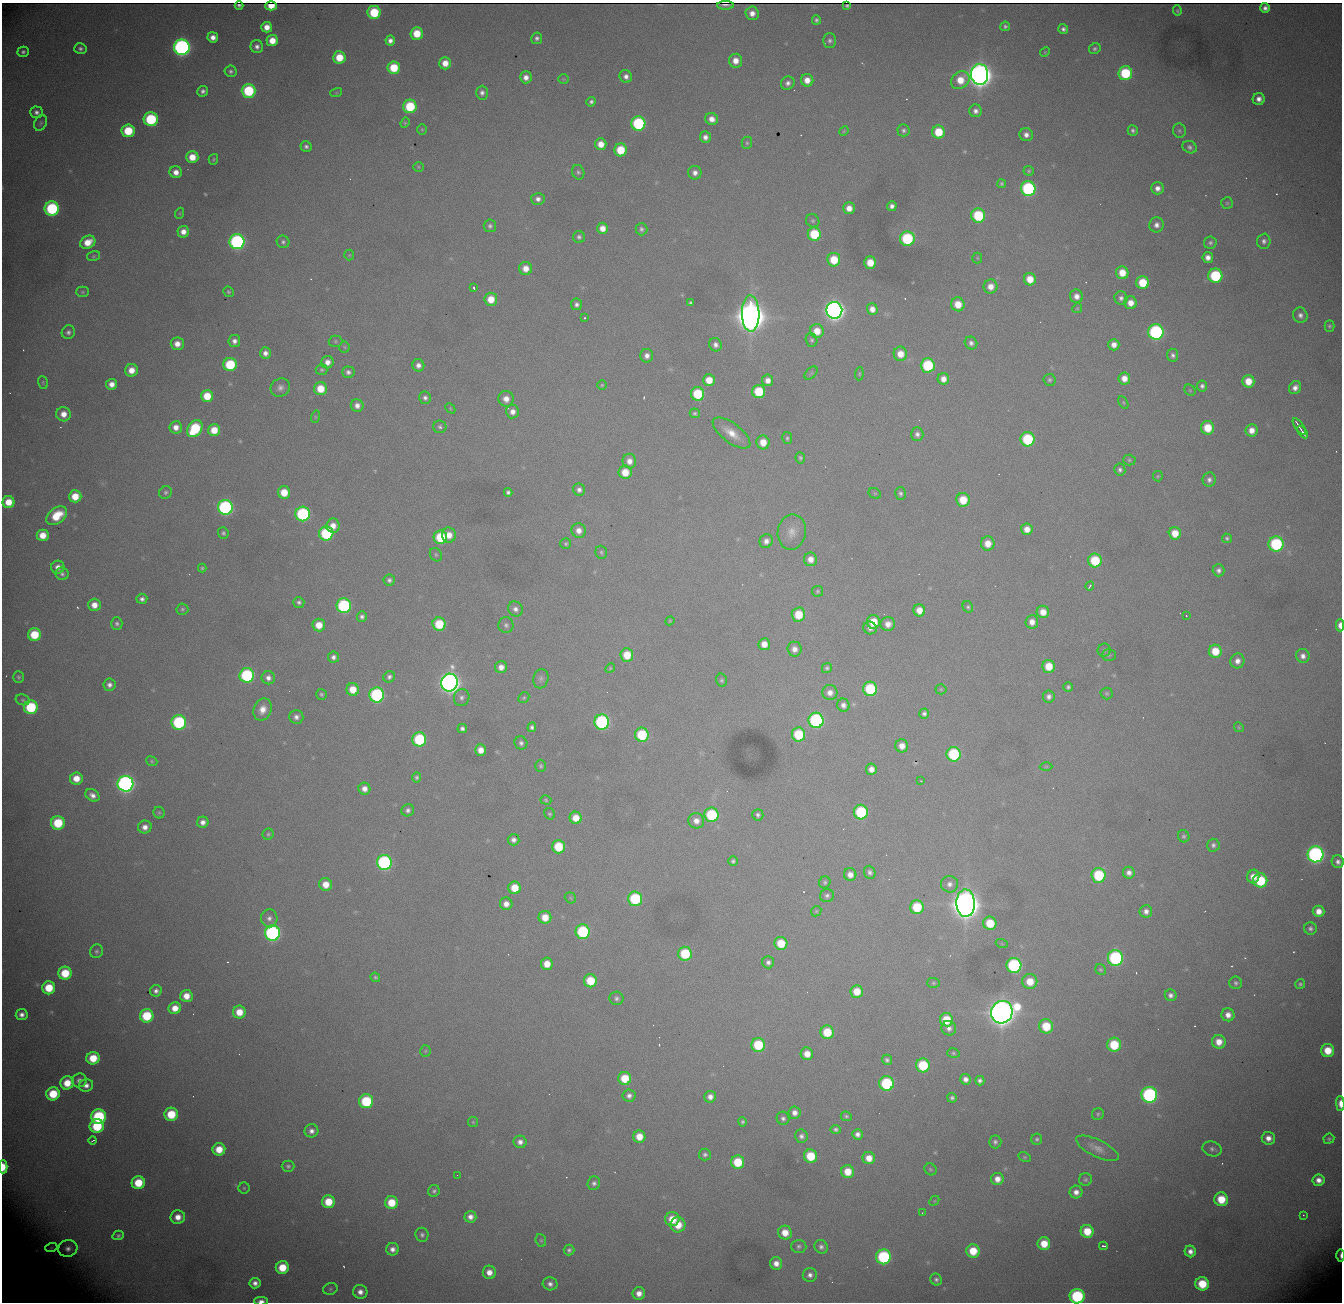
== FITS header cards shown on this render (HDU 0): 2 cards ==
NAXIS1  = 1340
NAXIS2  = 1300

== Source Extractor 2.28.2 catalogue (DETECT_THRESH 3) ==
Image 1340 x 1300 px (HDU 0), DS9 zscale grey, 1 PNG px = 1 image px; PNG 1344 x 1304 px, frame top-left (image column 1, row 1300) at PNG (2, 3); each listed source drawn as its Kron ellipse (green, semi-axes under 4 px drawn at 4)
Background 2150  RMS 25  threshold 75.8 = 3 sigma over >= 5 px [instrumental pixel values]
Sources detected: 537; of the 537, the 500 brightest by FLUX_AUTO listed and drawn (37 fainter detections omitted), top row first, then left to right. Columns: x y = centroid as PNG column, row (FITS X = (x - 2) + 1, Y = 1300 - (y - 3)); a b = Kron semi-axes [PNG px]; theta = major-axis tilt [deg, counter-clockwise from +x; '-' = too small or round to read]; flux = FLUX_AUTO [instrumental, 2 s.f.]
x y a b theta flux
725 5 8 2 1 5.4e+03
239 6 4 2 - 4.2e+03
271 6 6 4 -1 1.8e+04
847 6 4 3 - 3.6e+03
1265 8 5 5 - 7.8e+03
1177 11 5 4 - 2.5e+03
374 12 6 6 - 8.6e+04
752 13 7 6 - 1.4e+04
816 20 5 4 - 4.0e+03
1005 26 5 4 - 3.7e+03
267 27 5 5 - 1.8e+04
1063 29 5 5 - 5.9e+03
417 33 6 6 - 4.4e+04
213 37 5 5 - 1.3e+04
537 38 6 5 - 5.4e+03
390 40 5 5 - 9.2e+03
272 41 6 5 - 2.8e+04
830 41 7 6 - 5.1e+03
257 46 6 6 - 7.7e+03
182 47 8 7 - 8.0e+05
80 49 6 5 - 5.1e+03
1095 49 6 5 - 4.0e+03
23 52 5 5 - 4.8e+03
1045 52 5 4 - 1.9e+03
339 57 6 6 - 4.4e+04
735 61 7 6 - 1.9e+04
445 63 6 6 - 2.1e+04
394 68 6 6 - 6.1e+04
231 71 6 5 - 4.7e+03
1125 73 7 7 - 1.1e+05
980 75 10 8 -87 2.7e+06
626 76 6 6 - 9.0e+03
526 77 6 6 - 1.2e+04
563 79 5 4 - 2.2e+03
807 80 6 6 - 1.9e+04
960 80 10 8 41 3.4e+04
788 83 7 6 - 7.5e+03
203 91 5 5 - 6.4e+03
249 91 7 7 - 1.4e+05
336 93 6 4 18 2.1e+03
482 93 7 6 - 6.9e+03
1259 99 6 6 - 1.1e+04
591 102 5 4 - 4.7e+03
410 106 7 6 - 1.0e+05
976 111 6 6 - 8.3e+03
36 112 6 6 - 7.0e+03
151 119 7 7 - 1.6e+05
712 119 6 6 - 1.4e+04
41 123 8 6 64 4.2e+03
405 123 5 4 - 2.1e+03
638 123 7 7 - 2.0e+05
422 129 5 5 - 2.5e+03
903 130 6 6 - 4.7e+03
1133 130 5 5 - 4.3e+03
128 131 6 6 - 7.2e+04
844 131 5 4 - 1.8e+03
1179 131 7 6 - 4.1e+03
938 132 6 6 - 5.5e+04
1026 135 7 6 - 1.0e+04
705 137 6 5 - 9.5e+03
747 143 6 5 - 3.1e+03
601 144 6 5 - 2.1e+04
306 146 5 5 - 5.3e+03
1190 147 7 6 - 5.4e+03
620 150 6 6 - 5.8e+04
192 157 6 6 - 3.0e+04
213 159 5 4 - 2.5e+03
418 167 5 5 - 2.2e+03
1029 171 5 5 - 2.8e+03
176 172 6 6 - 1.5e+04
578 172 7 6 - 4.3e+03
695 173 7 6 - 9.7e+03
1001 184 4 4 - 3.3e+03
1157 188 6 6 - 1.1e+04
1028 189 7 7 - 2.6e+05
538 199 7 6 - 7.8e+03
1227 203 6 6 - 3.2e+03
892 206 5 4 - 7.6e+03
849 208 6 6 - 1.6e+04
52 209 7 7 - 2.2e+05
180 213 5 3 - 1.8e+03
978 215 7 7 - 1.1e+05
813 221 7 6 - 3.6e+03
1157 225 7 7 - 9.9e+03
490 226 6 6 - 4.7e+03
602 228 6 5 - 1.7e+04
641 229 6 6 - 4.9e+03
183 232 6 5 - 1.5e+04
814 234 7 6 - 8.5e+04
579 237 6 6 - 5.0e+03
907 239 7 7 - 1.6e+05
1264 241 7 6 - 6.9e+03
88 242 8 6 30 3.0e+04
237 242 7 7 - 4.3e+05
283 242 6 6 - 4.9e+03
1210 243 6 6 - 4.6e+03
349 255 5 5 - 2.1e+03
94 256 6 5 - 2.7e+03
977 258 5 5 - 2.1e+03
1208 258 5 5 - 1.1e+04
834 260 7 6 - 4.9e+04
870 263 6 6 - 3.6e+04
526 268 6 6 - 2.0e+04
1122 273 6 6 - 3.1e+04
1215 276 7 7 - 1.5e+05
1030 279 6 6 - 2.8e+04
1143 283 6 6 - 5.8e+04
991 287 7 7 - 1.7e+04
474 288 3 3 - 6.7e+03
83 292 6 5 - 2.8e+03
228 292 5 5 - 3.0e+03
1076 296 7 6 - 1.2e+04
1121 298 7 6 - 6.7e+03
491 299 6 6 - 3.3e+04
691 303 4 3 - 3.2e+03
1130 303 6 6 - 1.8e+04
576 304 6 5 - 5.9e+03
958 304 7 6 - 3.2e+04
1077 308 5 4 - 2.1e+03
872 309 6 5 - 1.3e+04
834 310 8 8 - 1.3e+06
751 314 18 8 -89 5.0e+06
1300 315 8 7 - 8.0e+03
584 318 3 2 - 1.8e+03
1329 326 5 5 - 3.3e+03
817 331 7 6 - 2.7e+04
68 332 7 6 - 5.9e+03
1156 332 7 7 - 3.6e+05
811 340 7 5 -72 3.9e+03
234 341 6 6 - 8.5e+03
335 341 7 5 0 3.3e+03
971 343 7 6 - 6.6e+03
177 344 6 6 - 1.7e+04
715 345 7 6 - 8.1e+03
1114 345 5 5 - 1.3e+04
344 347 5 5 - 2.5e+03
265 353 6 5 - 9.6e+03
900 354 7 6 - 2.5e+04
1173 355 6 5 - 5.7e+03
647 356 7 6 - 9.8e+03
327 362 6 6 - 1.3e+04
230 365 6 6 - 1.0e+05
418 365 6 6 - 9.1e+03
928 365 7 7 - 1.3e+05
131 370 6 6 - 2.3e+04
322 370 6 5 - 3.2e+03
348 372 6 5 - 6.3e+03
811 373 8 4 44 3.5e+03
859 374 6 4 84 2.4e+03
1124 378 6 6 - 1.7e+04
943 379 6 5 - 1.4e+04
709 380 6 6 - 2.8e+04
768 380 5 5 - 1.3e+04
1049 380 6 6 - 3.8e+03
1248 381 6 6 - 3.0e+04
43 382 6 5 - 2.5e+03
112 384 5 5 - 1.4e+04
602 385 5 5 - 2.3e+03
1202 386 5 5 - 5.4e+03
280 388 10 9 - 9.5e+03
1295 388 7 5 58 1.1e+04
320 389 6 6 - 3.8e+04
1190 390 6 5 - 2.2e+03
759 391 6 6 - 7.8e+04
698 394 7 6 - 8.9e+04
207 396 6 6 - 4.3e+04
425 398 6 6 - 5.8e+03
506 399 8 7 - 1.6e+04
1123 402 7 4 -60 2.2e+03
357 405 6 6 - 1.1e+04
450 408 6 4 -47 2.1e+03
512 412 7 6 - 1.3e+04
695 413 5 4 - 3.3e+03
64 414 7 7 - 1.9e+04
315 417 6 4 73 2.3e+03
1299 426 9 2 -55 9.2e+03
176 427 6 6 - 1.5e+04
440 427 6 6 - 4.5e+03
1207 428 7 6 - 4.6e+04
195 429 9 7 56 1.3e+05
214 430 6 6 - 3.2e+04
1251 430 6 6 - 1.7e+04
1303 432 7 2 -54 5.1e+03
732 433 22 9 -37 3.0e+04
917 434 7 6 - 6.9e+03
787 438 6 5 - 3.2e+03
1028 439 7 7 - 1.4e+05
763 442 7 6 - 2.8e+04
800 458 5 4 - 3.4e+03
1129 460 6 5 - 3.1e+03
629 461 7 7 - 1.4e+04
1120 470 6 5 - 4.8e+03
625 472 6 6 - 3.4e+04
1158 476 5 5 - 2.3e+03
1209 480 7 6 - 6.9e+03
579 490 6 6 - 7.3e+03
165 492 6 6 - 4.1e+03
284 492 6 6 - 3.8e+04
508 492 4 4 - 4.7e+03
875 493 7 5 -28 2.7e+03
900 494 6 5 - 4.5e+03
75 496 6 6 - 3.6e+04
963 500 7 6 - 4.6e+04
8 502 6 6 - 3.2e+04
225 507 7 7 - 3.7e+05
303 514 7 7 - 2.5e+05
57 516 11 7 37 5.3e+04
333 526 7 6 - 1.7e+04
1027 529 6 5 - 1.8e+04
579 531 7 7 - 1.4e+04
792 532 18 14 80 2.2e+04
223 533 6 5 - 3.6e+03
326 533 7 7 - 1.6e+05
1175 533 6 6 - 3.0e+04
43 535 6 6 - 2.8e+04
449 535 7 7 - 2.0e+04
440 537 7 7 - 8.8e+04
1227 538 5 4 - 3.7e+03
766 541 7 6 - 1.1e+04
988 543 7 6 - 2.3e+04
566 544 5 5 - 3.1e+03
1276 544 7 7 - 2.0e+05
601 552 6 5 - 3.5e+03
436 555 7 5 -59 3.2e+03
810 559 7 6 - 1.6e+04
1095 561 7 6 - 7.9e+04
58 567 6 6 - 1.2e+04
202 568 4 4 - 2.8e+03
1219 570 6 6 - 6.7e+03
62 574 6 6 - 4.8e+03
389 580 5 5 - 5.6e+03
1090 586 4 3 - 3.4e+03
818 591 5 5 - 2.8e+03
142 599 5 5 - 5.8e+03
299 602 5 5 - 4.9e+03
94 605 6 6 - 1.9e+04
344 606 7 7 - 2.6e+05
968 607 6 5 - 3.6e+03
182 609 6 6 - 3.5e+03
515 609 8 7 - 8.3e+03
919 610 6 6 - 2.1e+04
1043 612 6 6 - 2.2e+04
798 614 7 7 - 4.9e+04
1186 616 3 2 - 4.9e+03
362 617 5 5 - 5.4e+03
670 621 4 4 - 1.9e+03
873 622 7 6 - 4.1e+04
1032 622 6 6 - 1.5e+04
117 624 6 5 - 4.3e+03
439 624 7 6 - 6.9e+04
888 624 7 7 - 1.5e+04
319 625 6 6 - 2.9e+04
506 625 8 7 - 5.5e+03
1340 625 6 4 -89 1.5e+04
870 628 7 6 - 8.3e+03
34 635 6 6 - 6.5e+04
764 644 6 6 - 2.0e+04
794 649 7 7 - 1.2e+04
1104 650 6 6 - 3.6e+03
1215 651 6 6 - 4.1e+04
627 655 6 6 - 4.1e+04
1109 655 7 5 0 3.1e+03
1303 656 7 6 - 9.9e+03
333 657 5 5 - 6.8e+03
1237 661 7 7 - 1.2e+04
1049 666 6 6 - 4.0e+04
501 667 6 6 - 1.3e+04
610 668 5 4 - 2.2e+03
827 668 5 5 - 3.5e+03
247 675 7 7 - 2.2e+05
18 677 6 5 - 3.2e+03
389 677 6 5 - 5.8e+03
268 678 7 6 - 9.1e+03
541 679 10 7 78 6.2e+03
722 680 6 5 - 3.8e+03
449 683 9 8 - 1.4e+06
109 685 6 6 - 8.2e+03
1068 687 5 4 - 3.9e+03
353 689 6 6 - 3.4e+04
870 689 7 7 - 1.3e+05
941 689 5 5 - 2.2e+03
830 693 7 7 - 1.3e+04
1107 693 6 6 - 3.2e+03
321 694 5 5 - 3.2e+03
377 695 7 7 - 3.0e+05
462 697 8 7 - 7.2e+03
1049 697 6 6 - 7.4e+03
524 698 6 5 - 2.9e+03
23 700 7 5 -13 3.3e+03
843 705 6 6 - 9.0e+03
31 707 7 7 - 1.3e+05
262 709 11 8 67 2.0e+04
924 714 5 5 - 5.5e+03
296 717 7 7 - 7.8e+03
816 720 8 7 - 3.2e+05
179 722 7 7 - 2.1e+05
602 722 7 7 - 3.1e+05
532 727 5 4 - 4.8e+03
1239 727 5 4 - 2.2e+03
462 729 4 4 - 5.7e+03
799 734 7 6 - 9.4e+04
642 735 7 7 - 1.1e+05
419 739 7 7 - 1.5e+05
521 743 7 6 - 6.0e+03
902 746 6 6 - 1.7e+04
480 750 6 5 - 1.9e+04
954 754 7 7 - 1.5e+05
152 761 6 4 -23 2.5e+03
541 766 6 5 - 3.4e+03
1046 767 6 4 -1 2.0e+03
871 769 6 5 - 1.2e+04
417 777 5 4 - 3.5e+03
76 778 6 6 - 2.6e+04
921 781 3 2 - 1.8e+03
125 784 8 8 - 8.1e+05
364 789 6 6 - 1.3e+04
92 795 7 5 -38 9.8e+03
546 800 6 4 -17 2.7e+03
408 810 6 6 - 5.7e+03
861 812 7 7 - 1.7e+05
159 813 6 5 - 2.8e+03
550 814 6 5 - 2.9e+03
711 815 7 7 - 1.4e+05
758 815 6 5 - 4.6e+03
576 818 6 6 - 3.0e+04
696 821 8 7 - 1.5e+04
203 822 6 5 - 9.9e+03
58 823 7 7 - 8.1e+04
145 827 7 6 - 1.2e+04
268 834 5 5 - 3.0e+03
1184 836 6 5 - 3.8e+03
513 840 6 5 - 7.6e+03
1213 845 6 6 - 5.4e+03
558 847 7 6 - 6.9e+04
1315 854 8 8 - 6.1e+05
733 861 4 4 - 4.1e+03
384 862 7 7 - 3.6e+05
1338 862 6 6 - 7.3e+03
870 872 7 5 -70 6.0e+03
1129 873 6 6 - 9.2e+03
850 875 6 6 - 1.4e+04
1099 875 7 7 - 1.2e+05
1253 877 7 6 - 1.8e+04
1260 880 7 7 - 9.9e+04
825 882 6 5 - 3.4e+03
326 884 6 6 - 2.5e+04
949 884 8 8 - 9.5e+03
514 888 6 6 - 3.9e+04
827 896 7 6 - 5.1e+03
570 898 6 5 - 2.6e+03
635 899 7 7 - 1.5e+05
966 903 14 9 -88 4.1e+06
506 904 6 6 - 1.3e+04
917 907 7 7 - 8.1e+04
816 911 5 4 - 2.4e+03
1146 911 6 6 - 9.1e+03
1318 911 6 6 - 1.7e+04
545 917 6 6 - 2.9e+04
269 918 9 8 - 8.8e+03
990 923 7 6 - 5.2e+04
1310 929 6 6 - 5.5e+03
583 932 7 7 - 1.8e+05
272 933 7 7 - 5.0e+05
781 943 6 6 - 4.8e+04
1002 944 6 4 -19 2.1e+03
96 951 7 6 - 4.1e+03
685 954 7 6 - 9.2e+04
1115 958 8 7 - 3.1e+05
768 962 6 6 - 6.4e+03
547 964 6 6 - 2.5e+04
1014 965 7 7 - 2.9e+05
1101 970 6 5 - 2.9e+03
65 973 6 6 - 6.1e+04
375 977 5 4 - 3.0e+03
590 981 6 6 - 5.8e+04
1030 981 7 7 - 3.4e+04
933 983 6 5 - 3.0e+03
1236 983 6 6 - 4.5e+03
1300 984 5 5 - 3.8e+03
49 988 6 6 - 5.6e+04
156 991 6 6 - 7.1e+03
857 991 6 6 - 3.5e+04
1171 995 6 5 - 6.9e+03
186 996 6 6 - 2.3e+04
616 998 7 6 - 5.2e+03
175 1008 6 6 - 2.2e+04
239 1012 6 6 - 3.1e+04
1002 1012 11 10 - 3.2e+06
22 1015 6 5 - 9.4e+03
1228 1015 6 6 - 1.3e+04
147 1016 7 6 - 8.8e+04
946 1020 7 6 - 5.3e+04
1046 1026 7 7 - 6.3e+04
949 1028 7 7 - 8.5e+03
827 1032 7 6 - 5.8e+04
1219 1042 7 7 - 2.2e+04
758 1045 7 7 - 9.5e+04
1114 1045 7 7 - 7.8e+04
1328 1050 6 6 - 3.7e+04
425 1051 6 5 - 2.4e+03
953 1053 6 5 - 2.9e+03
807 1054 6 6 - 2.2e+04
93 1058 6 6 - 4.9e+04
887 1060 5 5 - 4.4e+03
923 1065 7 7 - 9.8e+04
625 1078 6 6 - 5.0e+04
966 1079 5 5 - 1.0e+04
79 1080 7 7 - 8.2e+03
980 1081 5 4 - 5.7e+03
67 1083 7 6 - 3.8e+04
886 1083 7 7 - 1.7e+05
86 1085 7 6 - 1.0e+04
53 1094 7 6 - 6.4e+04
1149 1095 8 7 - 4.0e+05
629 1096 6 6 - 7.4e+03
710 1097 6 6 - 1.1e+04
952 1098 4 4 - 4.3e+03
366 1101 7 7 - 1.2e+05
1340 1103 7 3 -89 1.8e+04
795 1113 6 6 - 1.1e+04
171 1114 7 6 - 6.8e+04
1098 1114 6 5 - 3.2e+03
846 1116 5 4 - 3.4e+03
99 1117 7 7 - 2.0e+05
783 1118 7 6 - 5.6e+03
473 1122 5 5 - 2.4e+03
742 1122 5 4 - 3.5e+03
97 1126 7 7 - 1.0e+05
836 1129 5 4 - 4.2e+03
311 1131 7 6 - 9.0e+03
857 1134 5 5 - 8.2e+03
801 1136 7 6 - 6.6e+03
639 1137 6 6 - 2.8e+04
1268 1138 6 6 - 1.3e+04
1037 1139 5 5 - 3.6e+03
1329 1139 5 5 - 3.5e+03
93 1141 4 2 - 1.9e+03
520 1142 6 6 - 9.3e+03
995 1142 6 6 - 5.0e+03
1097 1148 23 8 -26 1.6e+04
219 1149 6 6 - 3.4e+04
1212 1149 10 7 -16 6.3e+03
705 1155 6 6 - 4.8e+03
810 1156 7 6 - 6.6e+04
1025 1157 6 4 -26 2.5e+03
869 1158 6 6 - 2.2e+04
738 1162 6 6 - 6.5e+04
288 1166 6 5 - 4.3e+03
3 1167 6 4 88 3.2e+04
930 1169 6 5 - 2.9e+03
848 1172 6 6 - 3.4e+04
457 1175 2 2 - 2.6e+03
997 1179 6 6 - 1.6e+04
1085 1180 6 6 - 3.7e+03
1319 1180 6 6 - 1.3e+04
138 1183 6 6 - 5.7e+04
594 1183 7 6 - 5.8e+03
244 1188 5 5 - 2.8e+03
434 1191 6 5 - 4.5e+03
1076 1192 6 6 - 1.1e+04
1221 1199 7 6 - 4.9e+04
934 1201 6 4 44 1.8e+03
328 1202 6 6 - 4.6e+04
391 1203 6 6 - 4.7e+04
922 1213 2 2 - 2.7e+03
1303 1215 3 2 - 5.1e+03
178 1217 7 7 - 2.0e+04
470 1217 6 6 - 1.1e+04
672 1219 7 7 - 3.9e+04
678 1225 7 7 - 3.5e+04
1087 1231 6 6 - 4.4e+04
785 1233 7 6 - 2.7e+04
118 1235 5 4 - 3.7e+03
422 1235 7 6 - 5.0e+03
541 1240 6 5 - 2.7e+03
1044 1244 6 6 - 3.6e+04
799 1246 7 6 - 5.0e+03
1103 1246 4 2 - 7.7e+03
821 1247 7 6 - 6.6e+03
51 1248 6 4 18 2.3e+03
68 1248 9 8 - 1.0e+04
392 1249 6 6 - 9.9e+03
569 1250 5 5 - 4.7e+03
973 1251 6 6 - 4.8e+04
1190 1251 6 5 - 1.1e+04
1341 1255 6 2 -89 5.0e+03
883 1257 7 7 - 2.3e+05
776 1263 6 6 - 1.4e+04
282 1267 6 6 - 4.8e+04
489 1272 7 6 - 1.7e+04
810 1275 7 7 - 8.6e+03
936 1279 6 5 - 5.2e+03
255 1283 5 5 - 9.2e+03
550 1284 7 6 - 7.9e+03
1202 1284 7 6 - 6.0e+04
330 1289 7 5 16 3.4e+03
360 1292 7 7 - 1.2e+04
639 1293 6 6 - 1.6e+04
1077 1296 7 7 - 2.1e+05
261 1301 6 3 0 9.2e+03
At the frame edge (FLAGS 8, measured only in part): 6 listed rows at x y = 1340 625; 1340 1103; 3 1167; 1341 1255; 1077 1296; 261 1301
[37 fainter detections neither listed nor drawn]